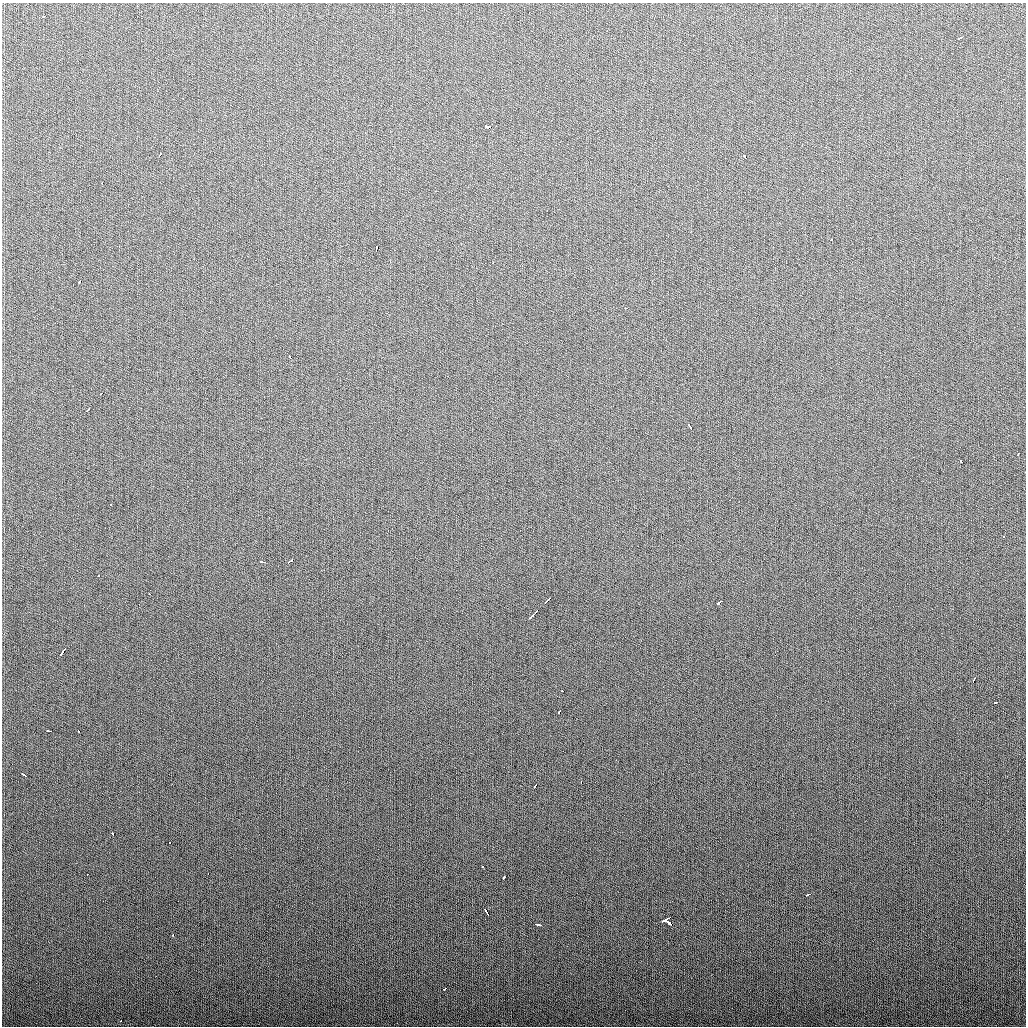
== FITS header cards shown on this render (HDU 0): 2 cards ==
NAXIS1  =                 1024
NAXIS2  =                 1024

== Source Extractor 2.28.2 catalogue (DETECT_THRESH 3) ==
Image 1024 x 1024 px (HDU 0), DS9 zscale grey, 1 PNG px = 1 image px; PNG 1028 x 1028 px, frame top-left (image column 1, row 1024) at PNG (2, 3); no overlay
Background 281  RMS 11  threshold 32.2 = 3 sigma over >= 5 px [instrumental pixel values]
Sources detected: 52; all 52 listed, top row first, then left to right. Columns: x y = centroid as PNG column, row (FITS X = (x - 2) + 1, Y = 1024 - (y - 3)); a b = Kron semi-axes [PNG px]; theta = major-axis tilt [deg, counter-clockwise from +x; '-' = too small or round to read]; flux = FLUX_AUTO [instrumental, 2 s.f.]
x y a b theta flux
44 16 3 3 - 1600
960 38 4 3 - 2800
488 127 5 3 - 23000
160 155 4 3 - 3500
745 157 3 3 - 4600
102 183 3 2 - 1400
35 188 2 2 - 2000
831 239 3 3 - 3000
376 248 5 3 - 6800
493 263 3 2 - 1200
79 282 4 3 - 2500
626 308 3 2 - 2300
290 357 4 3 - 2200
101 393 3 3 - 3300
88 410 4 3 - 2500
690 427 6 3 -56 3300
1018 454 3 2 - 2000
961 461 3 2 - 2300
110 505 3 2 - 1700
1003 537 3 2 - 2100
291 561 6 3 34 5300
262 562 5 3 - 2300
98 575 3 3 - 1600
150 594 3 2 - 1400
548 600 8 3 41 6100
719 602 6 3 39 7800
537 611 5 3 - 1700
533 615 8 2 44 4200
63 652 8 3 57 5500
973 681 5 2 - 3600
562 691 3 2 - 2200
996 702 3 2 - 2600
559 712 4 3 - 3600
49 731 5 2 - 2700
78 731 3 3 - 2800
24 775 6 2 -30 2600
581 782 3 2 - 2400
535 785 4 3 - 3600
113 834 4 3 - 2800
170 843 3 2 - 1900
483 866 3 2 - 790
87 874 2 2 - 930
208 874 3 2 - 1400
504 877 4 3 - 3500
808 894 4 3 - 2600
486 912 6 3 -62 11000
665 921 7 3 35 8700
669 923 6 3 -40 8000
538 924 7 3 -12 3600
173 935 3 2 - 1300
445 989 3 3 - 4300
120 1021 3 2 - 1500